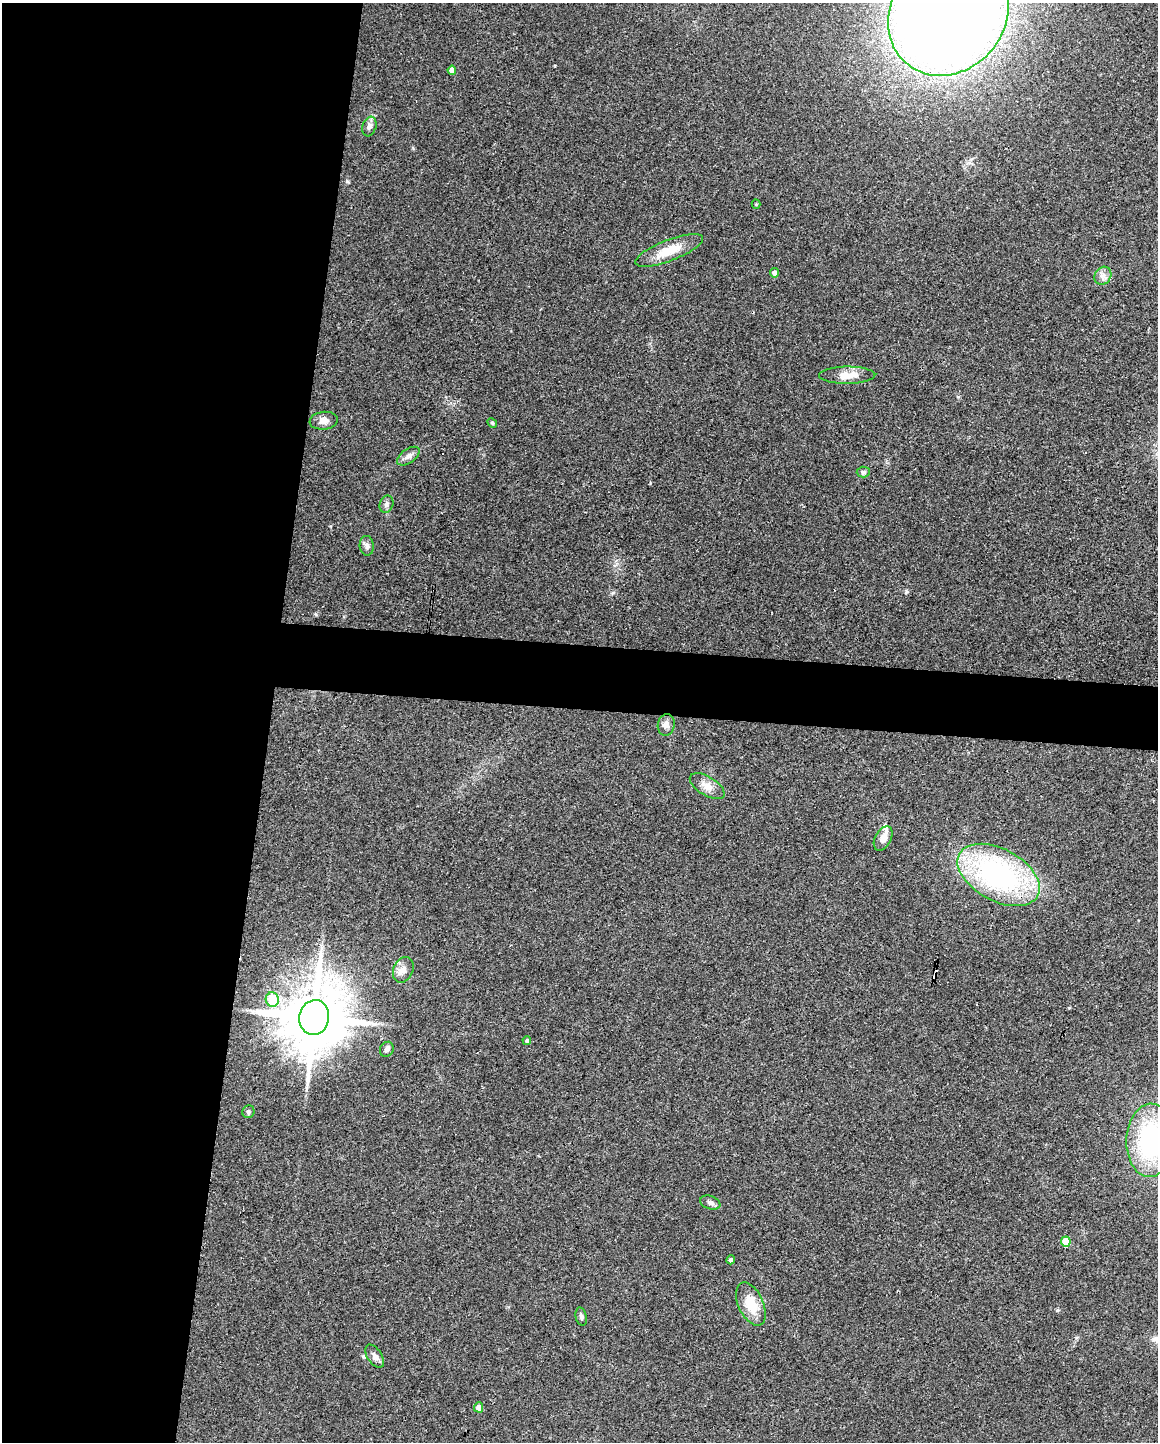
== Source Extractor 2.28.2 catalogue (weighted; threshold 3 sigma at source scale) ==
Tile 5 of 4 x 3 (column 1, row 2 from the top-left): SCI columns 3-1158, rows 1661-3100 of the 4625 x 4647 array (HDU 1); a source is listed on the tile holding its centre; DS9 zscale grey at full resolution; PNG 1160 x 1444 px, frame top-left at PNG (2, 3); each listed source drawn as its Kron ellipse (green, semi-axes under 4 px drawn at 4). Shown black and unused: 27% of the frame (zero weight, under 3 of 4 exposures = <1% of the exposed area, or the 3 px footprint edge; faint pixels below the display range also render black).
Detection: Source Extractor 2.28.2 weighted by HDU 2 'WHT'; one run over the whole footprint, this tile lists its part. Background 0.0823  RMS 0.0066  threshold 0.0296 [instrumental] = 3 sigma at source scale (4.5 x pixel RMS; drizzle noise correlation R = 1.50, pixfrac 1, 0.05/0.05 arcsec/px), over >= 5 px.
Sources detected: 36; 3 cosmic-ray / hot-pixel residue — neither listed nor drawn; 1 inside a brighter listed object's ellipse — not listed separately; the other 32 listed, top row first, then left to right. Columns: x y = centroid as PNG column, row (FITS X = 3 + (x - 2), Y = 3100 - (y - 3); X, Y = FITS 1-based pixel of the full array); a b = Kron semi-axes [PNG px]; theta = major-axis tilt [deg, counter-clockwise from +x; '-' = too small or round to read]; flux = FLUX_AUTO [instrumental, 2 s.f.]
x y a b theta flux
948 13 65 57 52 1400
452 70 4 4 - 4.6
369 126 10 6 72 2.4
756 204 4 4 - 0.65
669 250 36 10 21 14
775 273 5 4 - 3.2
1103 276 9 8 - 3.2
847 375 28 8 1 8.6
324 421 14 9 7 3.9
492 423 5 4 - 0.79
408 456 13 7 35 3.1
863 472 6 5 - 1.4
386 504 9 6 69 2
367 546 10 7 -85 2.4
666 725 11 8 79 3.3
707 786 19 9 -32 6.1
883 838 13 8 62 4.8
999 875 44 26 -28 140
403 970 13 9 66 4.7
272 1000 7 6 - 18
314 1017 17 15 80 5900
527 1041 4 4 - 1.3
387 1049 8 6 57 2.2
248 1112 6 6 - 1.3
1150 1140 37 23 88 85
710 1203 10 6 -21 2.3
1066 1242 5 4 - 17
731 1260 4 4 - 1.9
751 1304 23 12 -65 16
581 1317 9 5 -78 1.7
375 1356 13 7 -57 3
479 1407 5 4 - 5.9
Isophote crosses this tile's border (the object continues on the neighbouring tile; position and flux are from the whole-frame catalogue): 2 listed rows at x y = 948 13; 1150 1140
Unlisted compact peaks at least as high as the median listed source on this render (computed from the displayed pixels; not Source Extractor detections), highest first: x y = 1057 1310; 906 592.